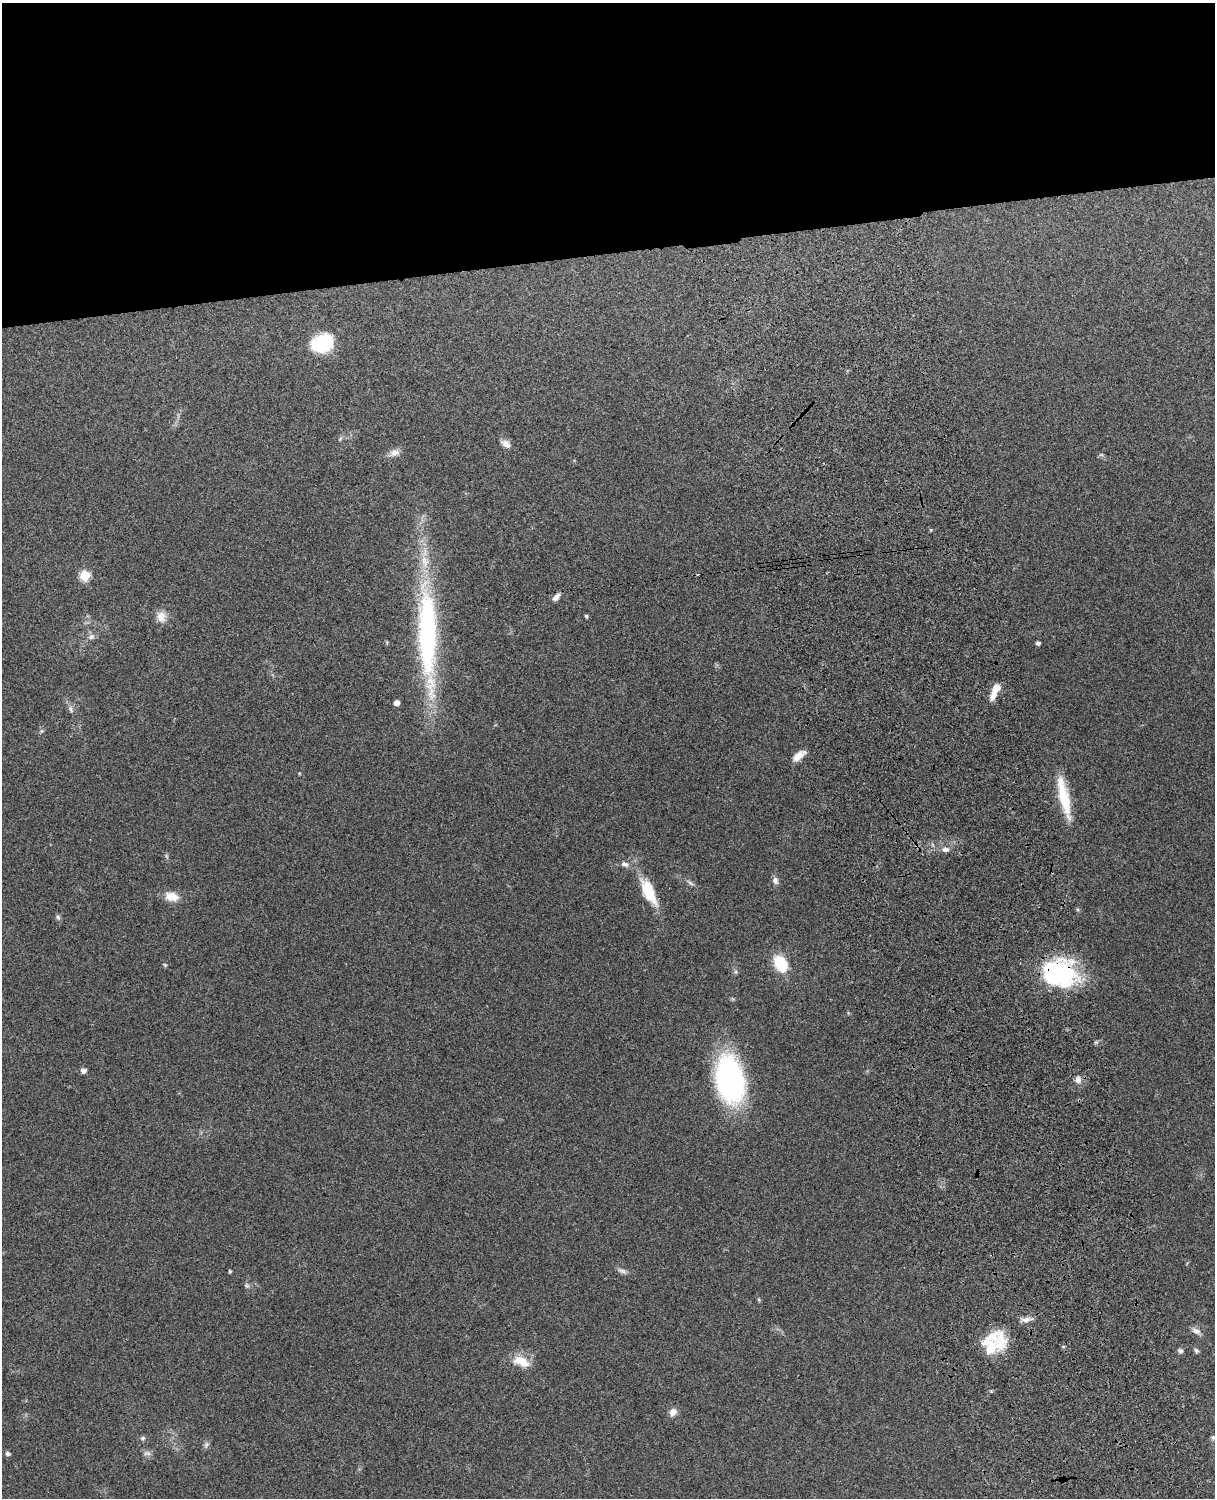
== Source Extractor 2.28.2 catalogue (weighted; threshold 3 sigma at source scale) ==
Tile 2 of 4 x 3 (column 2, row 1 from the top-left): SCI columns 1331-2543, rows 3156-4651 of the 5089 x 4928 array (HDU 1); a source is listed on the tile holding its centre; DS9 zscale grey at full resolution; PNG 1217 x 1500 px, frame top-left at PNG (2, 3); no overlay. Shown black and unused: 17% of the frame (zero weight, under 3 of 4 exposures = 6% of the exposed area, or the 3 px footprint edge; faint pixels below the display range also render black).
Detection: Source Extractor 2.28.2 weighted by HDU 2 'WHT'; one run over the whole footprint, this tile lists its part. Background 0.285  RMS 0.0092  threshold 0.0415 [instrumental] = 3 sigma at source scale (4.5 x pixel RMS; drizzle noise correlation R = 1.50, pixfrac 1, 0.05/0.05 arcsec/px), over >= 5 px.
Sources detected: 50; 3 inside a brighter listed object's ellipse — not listed separately; the other 47 listed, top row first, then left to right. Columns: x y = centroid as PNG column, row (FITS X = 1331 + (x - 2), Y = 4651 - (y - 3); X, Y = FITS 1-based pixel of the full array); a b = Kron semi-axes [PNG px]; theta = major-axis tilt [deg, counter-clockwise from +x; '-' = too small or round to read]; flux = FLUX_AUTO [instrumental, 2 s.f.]
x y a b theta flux
322 343 23 18 27 44
506 444 13 8 -36 5.6
394 453 14 8 15 5.6
931 530 4 4 - 0.87
85 576 5 5 - 55
556 597 11 6 47 4.3
161 616 15 12 -83 8.5
586 616 5 4 - 1.2
427 635 131 22 -88 200
91 637 9 7 29 3.6
1038 643 4 4 - 2.6
996 688 12 8 54 9.2
396 703 4 4 - 7.9
71 709 11 5 -73 2.8
41 731 6 4 45 1.5
799 756 17 7 38 7.7
1064 797 51 11 -77 35
945 849 11 7 -1 4.3
625 864 12 7 -15 4.4
775 881 9 7 -73 3.6
690 883 12 5 -30 2.8
648 891 35 13 -64 31
171 896 15 10 -12 13
58 917 8 5 -55 2.2
781 964 16 11 -63 34
165 965 5 5 - 1.2
736 972 6 4 -90 1.5
1059 973 36 28 -10 110
83 1070 5 5 - 4.6
729 1079 38 22 -81 230
1078 1080 9 8 - 4.6
230 1271 3 3 - 1.3
622 1271 14 5 -21 3.3
246 1286 8 6 -18 2
1026 1320 13 7 8 5.3
1196 1331 14 7 -29 4.2
1001 1340 30 15 90 23
1196 1350 6 5 - 1.8
1180 1351 6 6 - 2.5
521 1361 23 12 -23 15
991 1391 4 4 - 0.96
673 1412 9 8 - 5.7
1213 1437 7 6 - 2
143 1438 6 6 - 2.1
206 1445 9 5 64 2.4
8 1453 5 5 - 2.7
147 1453 11 6 -1 3.2
Overlapping masked pixels (flux is a lower limit): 1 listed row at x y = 1059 973
Isophote crosses this tile's border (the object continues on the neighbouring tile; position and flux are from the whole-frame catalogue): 1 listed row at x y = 1213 1437